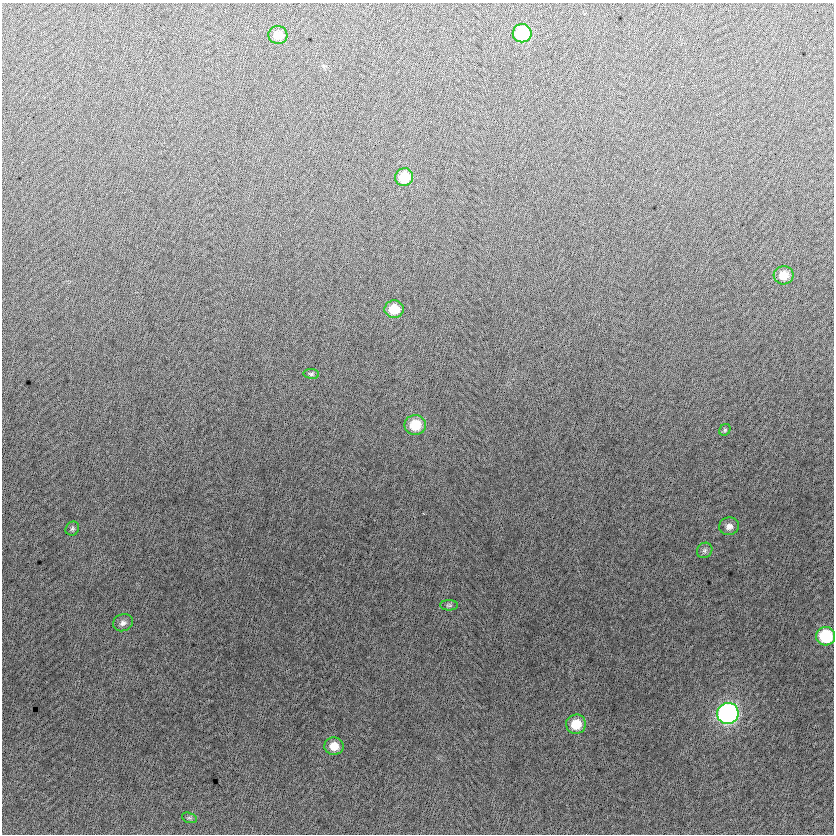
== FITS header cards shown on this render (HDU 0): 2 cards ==
NAXIS1  =                  832
NAXIS2  =                  832

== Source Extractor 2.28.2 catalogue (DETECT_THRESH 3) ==
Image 832 x 832 px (HDU 0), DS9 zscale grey, 1 PNG px = 1 image px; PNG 836 x 836 px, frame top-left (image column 1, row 832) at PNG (2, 3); each listed source drawn as its Kron ellipse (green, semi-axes under 4 px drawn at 4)
Background -7.24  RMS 13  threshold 37.6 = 3 sigma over >= 5 px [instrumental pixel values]
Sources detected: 18; all 18 listed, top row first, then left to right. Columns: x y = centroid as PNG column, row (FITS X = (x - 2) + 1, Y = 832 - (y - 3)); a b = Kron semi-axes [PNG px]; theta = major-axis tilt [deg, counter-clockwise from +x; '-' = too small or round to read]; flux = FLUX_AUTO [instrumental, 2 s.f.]
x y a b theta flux
522 33 9 9 - 52000
278 35 9 9 - 11000
404 177 9 8 - 23000
784 275 10 9 - 11000
394 309 9 9 - 17000
311 374 8 5 -7 1600
415 425 11 10 - 21000
725 430 6 5 - 1400
729 526 10 9 - 5000
72 529 7 6 - 2100
705 550 8 7 - 2700
449 605 9 5 0 1800
123 623 10 8 22 3800
826 636 9 9 - 47000
728 713 11 10 - 240000
576 724 10 9 - 18000
334 746 9 9 - 11000
189 818 8 5 -19 1600